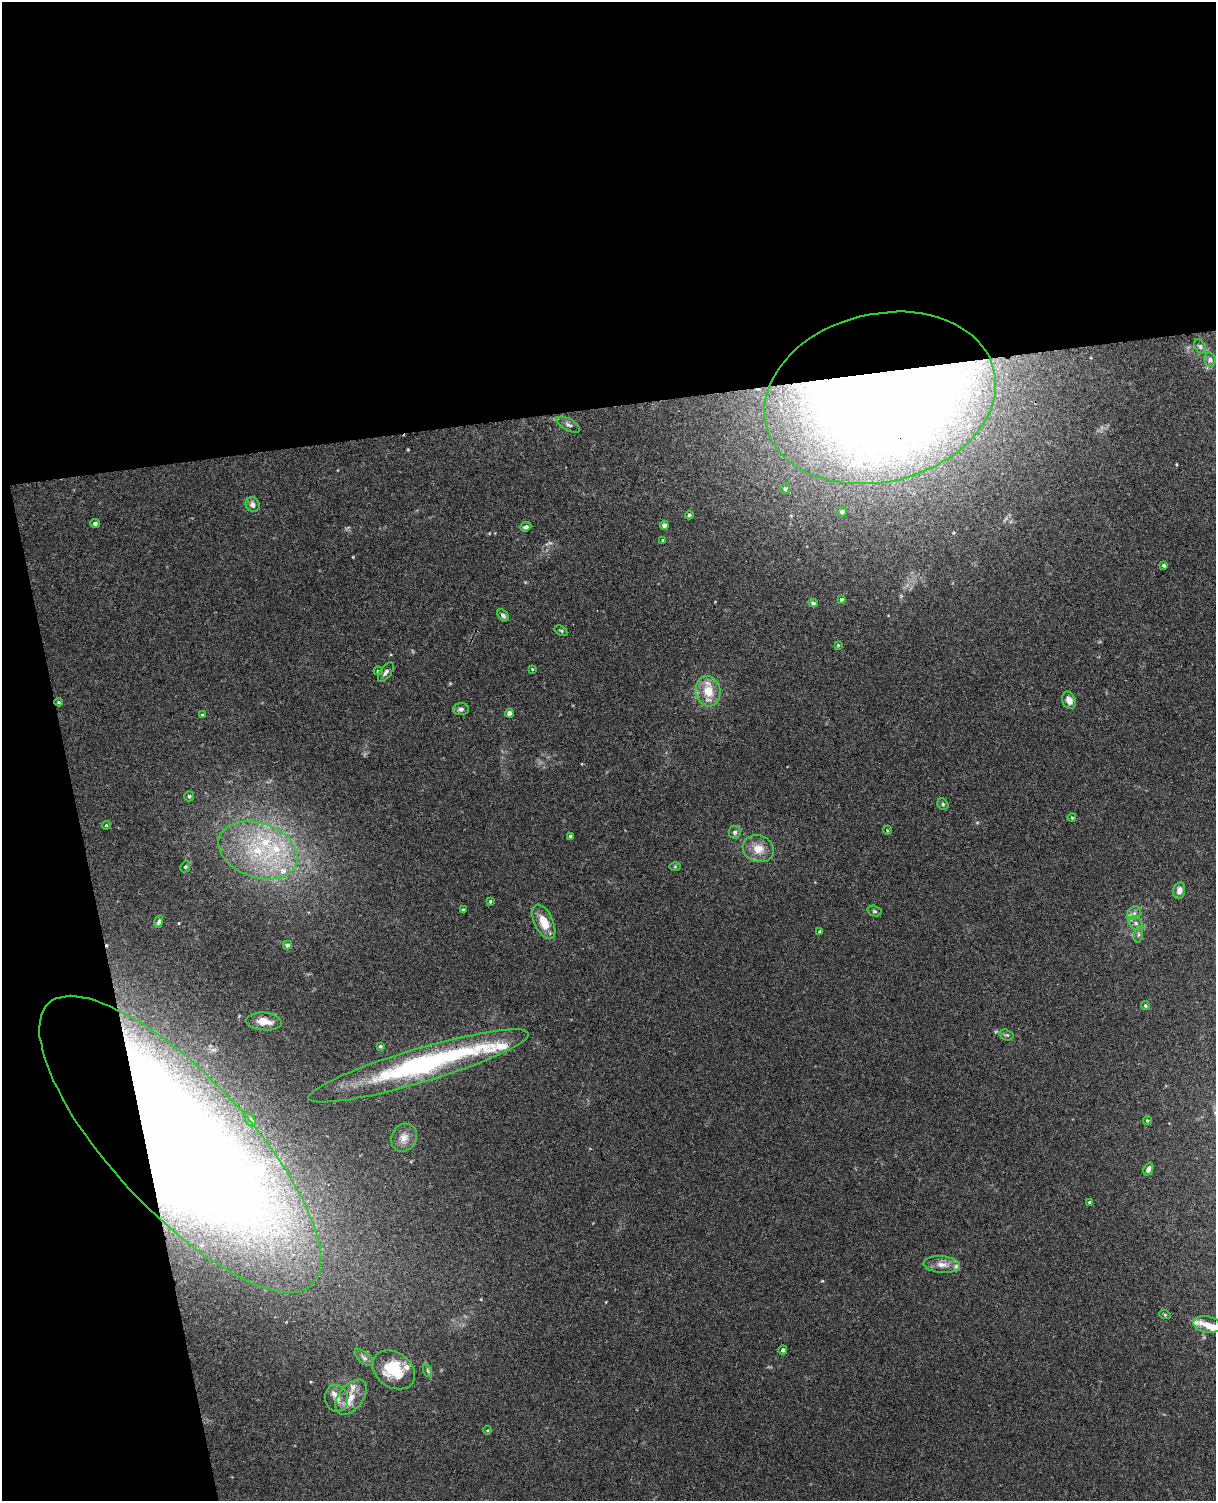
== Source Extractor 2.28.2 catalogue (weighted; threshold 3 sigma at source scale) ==
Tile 1 of 4 x 3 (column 1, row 1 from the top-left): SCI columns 57-1270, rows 3148-4646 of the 4968 x 4909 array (HDU 1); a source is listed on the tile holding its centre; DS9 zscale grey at full resolution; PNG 1218 x 1503 px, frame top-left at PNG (2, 2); each listed source drawn as its Kron ellipse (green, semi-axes under 4 px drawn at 4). Shown black and unused: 33% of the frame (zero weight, under 3 of 4 exposures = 5% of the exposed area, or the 3 px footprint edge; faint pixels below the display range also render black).
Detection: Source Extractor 2.28.2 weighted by HDU 2 'WHT'; one run over the whole footprint, this tile lists its part. Background 0.0395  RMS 0.0042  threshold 0.0188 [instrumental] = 3 sigma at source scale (4.5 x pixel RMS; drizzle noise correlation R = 1.50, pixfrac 1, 0.05/0.05 arcsec/px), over >= 5 px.
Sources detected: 86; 2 too faint to see at this stretch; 1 inside a brighter object's white glare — neither listed nor drawn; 13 inside a brighter listed object's ellipse — not listed separately; the other 70 listed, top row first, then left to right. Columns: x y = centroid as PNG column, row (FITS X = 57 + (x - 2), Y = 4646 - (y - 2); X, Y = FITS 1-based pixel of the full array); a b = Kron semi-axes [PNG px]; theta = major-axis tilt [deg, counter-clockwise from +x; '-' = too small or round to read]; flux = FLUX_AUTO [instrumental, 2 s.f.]
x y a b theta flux
1200 347 7 5 -64 0.79
1210 360 7 5 -77 0.99
880 398 117 84 14 1000
568 425 13 5 -29 1.4
785 489 5 4 - 0.81
253 505 7 6 - 2.1
842 512 5 5 - 1.2
689 515 4 4 - 0.85
95 523 5 4 - 1
664 525 4 4 - 2
526 527 6 4 21 1.2
663 540 4 3 - 0.44
1164 565 4 3 - 0.93
841 599 3 3 - 0.72
813 603 5 4 - 0.9
503 615 7 4 -48 1
561 631 7 4 -29 0.56
838 645 3 3 - 0.37
532 669 4 3 - 0.36
378 671 4 4 - 0.57
386 672 11 5 56 1.5
708 691 15 12 -77 8.9
1069 700 9 6 -65 2.9
58 702 4 3 - 0.53
461 709 8 6 4 1.4
510 713 4 4 - 3.1
202 715 3 3 - 0.52
189 796 5 5 - 0.73
943 804 6 5 - 0.68
1072 817 4 3 - 0.49
106 825 4 4 - 0.39
887 830 4 3 - 0.34
735 832 6 6 - 1.3
571 837 4 4 - 1.4
758 849 16 13 -19 6.5
258 850 41 27 -20 40
675 866 6 4 1 0.47
185 867 6 4 63 0.64
1179 891 8 6 79 2.5
490 901 4 3 - 0.46
463 910 3 3 - 0.66
874 911 7 5 -16 0.76
1134 913 7 6 - 1.4
159 922 6 4 70 1.1
544 922 18 9 -65 8.4
1136 923 8 6 -42 1.5
820 932 4 4 - 0.73
1138 934 8 4 81 0.87
287 945 4 4 - 1.8
1145 1005 4 4 - 0.68
264 1021 18 9 -5 6.3
1006 1035 7 5 -18 0.78
380 1046 3 3 - 0.65
419 1066 114 17 17 90
250 1119 7 5 -61 0.82
1147 1121 4 4 - 0.59
404 1138 14 12 62 3.9
180 1144 193 68 -47 780
1148 1169 7 4 67 1.7
1089 1202 4 3 - 0.42
942 1264 18 8 -4 4.1
1165 1315 6 3 -19 0.45
1207 1325 14 8 -11 3.7
783 1350 4 4 - 0.96
364 1358 12 5 -38 1.4
394 1370 23 17 -36 17
428 1371 6 4 -71 0.68
351 1397 20 12 52 6.4
336 1398 14 11 -75 3.9
487 1430 4 4 - 0.44
Overlapping masked pixels (flux is a lower limit): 3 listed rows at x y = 880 398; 419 1066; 180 1144